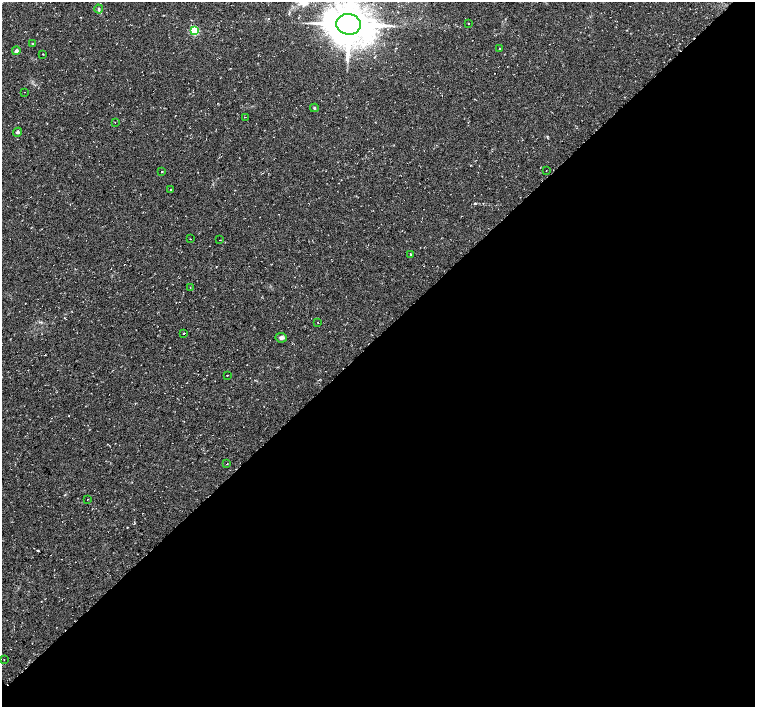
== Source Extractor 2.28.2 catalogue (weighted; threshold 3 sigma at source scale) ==
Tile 12 of 4 x 4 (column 4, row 3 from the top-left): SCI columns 4563-6068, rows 1606-3014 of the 6070 x 6056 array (HDU 1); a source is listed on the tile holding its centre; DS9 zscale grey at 2 x 2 block average (1 PNG px = mean of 2 x 2 image px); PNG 757 x 709 px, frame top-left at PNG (2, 2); each listed source drawn as its Kron ellipse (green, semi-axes under 4 px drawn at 4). Shown black and unused: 53% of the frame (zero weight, under 2 of 3 exposures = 2% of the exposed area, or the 3 px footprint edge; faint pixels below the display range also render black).
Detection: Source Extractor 2.28.2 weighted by HDU 2 'WHT'; one run over the whole footprint, this tile lists its part. Background 0.11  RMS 0.0079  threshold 0.0356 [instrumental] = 3 sigma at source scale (4.5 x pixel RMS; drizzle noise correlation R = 1.50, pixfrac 1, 0.0396/0.0396 arcsec/px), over >= 5 px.
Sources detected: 31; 3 cosmic-ray / hot-pixel residue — neither listed nor drawn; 1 inside a brighter listed object's ellipse — not listed separately; the other 27 listed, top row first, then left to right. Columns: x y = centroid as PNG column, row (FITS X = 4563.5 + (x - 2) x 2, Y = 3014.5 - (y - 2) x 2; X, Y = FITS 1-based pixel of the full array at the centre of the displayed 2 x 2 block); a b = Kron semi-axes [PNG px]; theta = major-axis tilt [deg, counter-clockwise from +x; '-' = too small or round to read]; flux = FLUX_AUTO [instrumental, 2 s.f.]
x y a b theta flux
99 9 4 3 - 2.5
468 23 2 2 - 1.5
349 24 12 10 -6 6000
194 31 3 3 - 110
32 44 2 2 - 2.6
500 48 2 2 - 0.88
16 51 4 3 - 4.7
43 54 2 2 - 0.83
24 92 2 2 - 0.59
314 108 4 3 - 1.8
245 117 2 2 - 1.5
115 122 2 2 - 0.74
18 132 4 3 - 3.1
546 171 2 2 - 0.53
162 172 2 2 - 2.8
171 189 2 2 - 4.3
190 239 2 2 - 1
220 240 2 2 - 1.1
410 254 2 2 - 2.7
190 287 2 2 - 0.73
318 322 2 2 - 0.85
184 333 2 2 - 3.7
281 338 6 4 -7 4.1
227 375 2 2 - 2.2
227 464 2 2 - 4
88 499 2 2 - 1.1
4 660 2 2 - 0.53
Isophote crosses this tile's border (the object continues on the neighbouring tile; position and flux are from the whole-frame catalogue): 1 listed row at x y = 349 24
Diffuse or blended objects may show on this block-average render without a row.